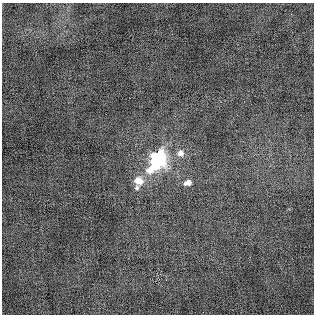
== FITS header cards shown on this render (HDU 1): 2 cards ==
NAXIS1  =                  312
NAXIS2  =                  312

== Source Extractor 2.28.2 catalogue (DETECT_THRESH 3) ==
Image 312 x 312 px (HDU 1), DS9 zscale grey, 1 PNG px = 1 image px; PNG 316 x 316 px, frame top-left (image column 1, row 312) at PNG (2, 3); no overlay
Background 0.00756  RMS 0.0029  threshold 0.00856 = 3 sigma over >= 5 px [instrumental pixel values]
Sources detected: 5; all 5 listed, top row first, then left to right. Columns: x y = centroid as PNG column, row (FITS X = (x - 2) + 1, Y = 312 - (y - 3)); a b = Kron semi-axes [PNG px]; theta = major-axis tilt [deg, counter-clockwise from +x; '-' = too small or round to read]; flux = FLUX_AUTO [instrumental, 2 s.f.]
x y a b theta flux
180 153 8 8 - 1.5
158 159 12 8 63 53
139 181 13 11 -9 2.8
188 183 8 6 17 1.3
137 188 8 7 - 0.54